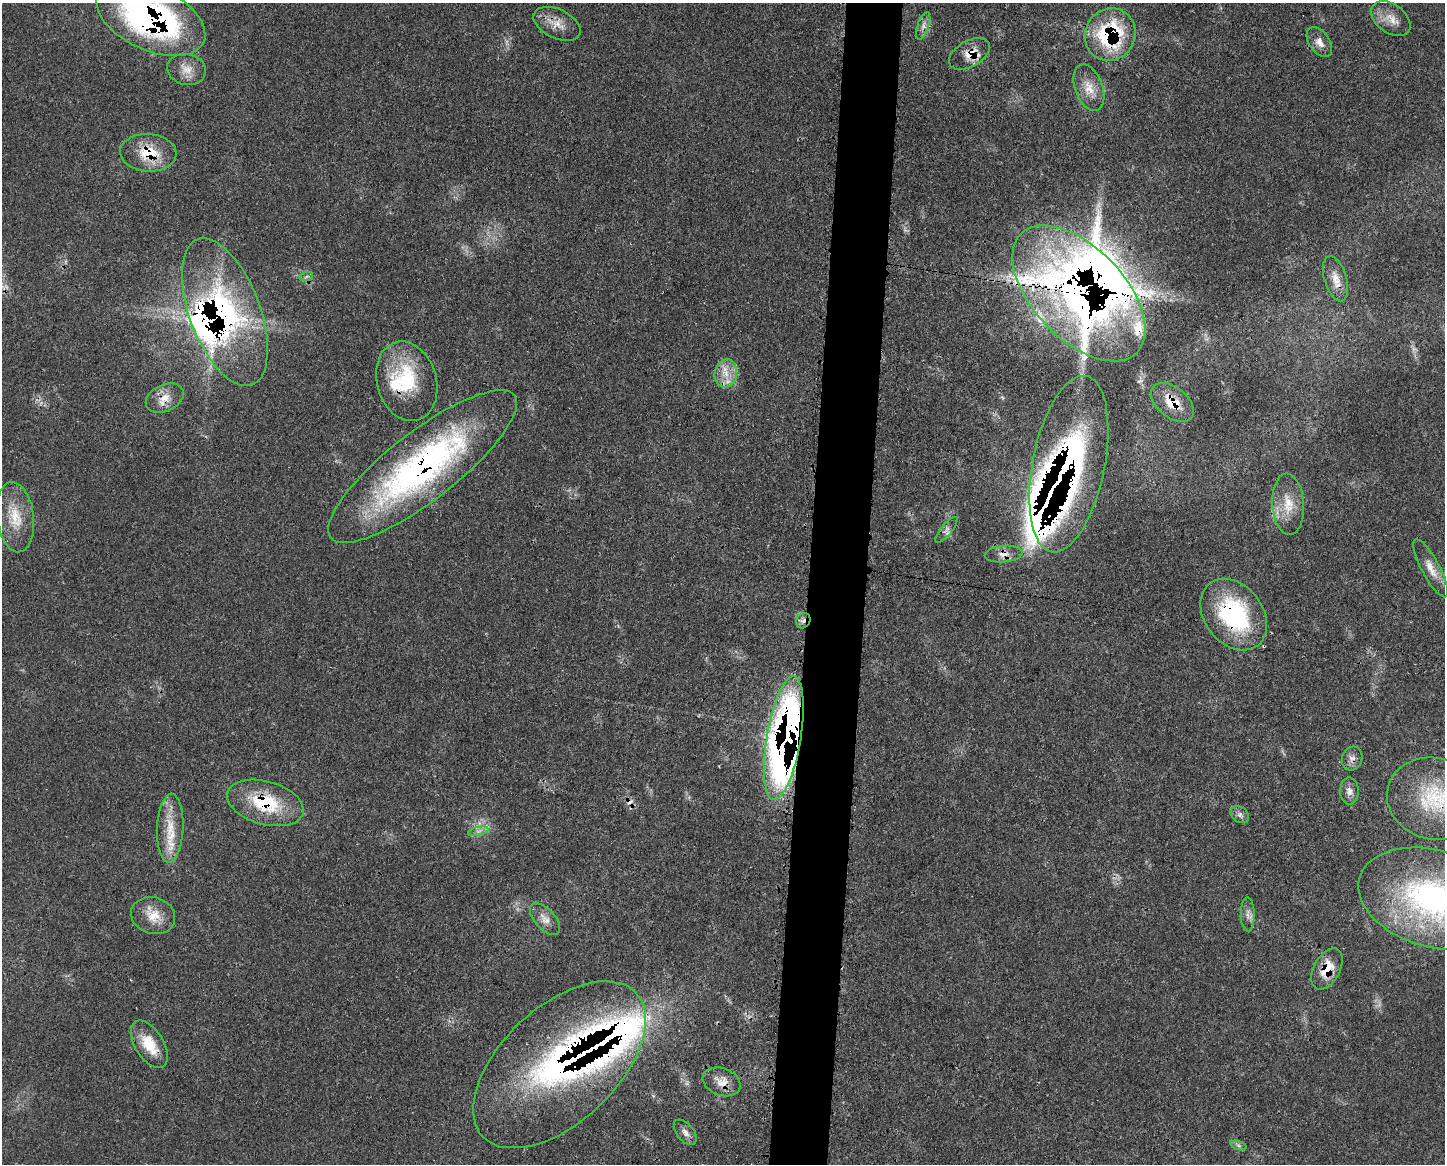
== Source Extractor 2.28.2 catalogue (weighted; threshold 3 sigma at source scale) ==
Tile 5 of 3 x 4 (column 2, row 2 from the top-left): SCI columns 1559-3001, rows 2325-3486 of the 4677 x 4650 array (HDU 1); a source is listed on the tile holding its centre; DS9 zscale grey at full resolution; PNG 1447 x 1166 px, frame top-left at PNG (2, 3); each listed source drawn as its Kron ellipse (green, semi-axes under 4 px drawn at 4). Shown black and unused: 4% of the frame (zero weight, under 3 of 4 exposures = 2% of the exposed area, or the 3 px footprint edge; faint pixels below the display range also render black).
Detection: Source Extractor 2.28.2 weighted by HDU 2 'WHT'; one run over the whole footprint, this tile lists its part. Background 0.0548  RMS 0.0033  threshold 0.0148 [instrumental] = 3 sigma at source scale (4.5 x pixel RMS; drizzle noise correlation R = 1.50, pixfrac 1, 0.05/0.05 arcsec/px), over >= 5 px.
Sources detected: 60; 1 too faint to see at this stretch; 5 cosmic-ray / hot-pixel residue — neither listed nor drawn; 9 inside a brighter listed object's ellipse — not listed separately; the other 45 listed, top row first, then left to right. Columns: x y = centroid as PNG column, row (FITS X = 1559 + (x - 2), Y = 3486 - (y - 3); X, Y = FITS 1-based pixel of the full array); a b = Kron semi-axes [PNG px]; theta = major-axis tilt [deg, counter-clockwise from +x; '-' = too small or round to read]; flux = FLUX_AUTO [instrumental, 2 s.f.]
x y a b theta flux
151 18 58 32 -25 110
1391 19 22 14 -37 4.8
557 24 25 14 -25 5.2
923 26 14 5 70 2
1110 35 27 25 61 36
1319 42 17 10 -55 2.9
969 54 22 13 30 5.1
186 69 19 15 -12 4.4
1089 88 24 14 -70 5.8
148 153 28 18 -4 12
306 277 7 4 19 0.69
1335 279 23 11 -73 4.5
1079 293 83 46 -46 410
225 312 78 35 -69 110
726 373 14 11 81 4.9
407 381 40 30 -74 24
165 398 20 13 25 4.6
1172 402 25 15 -39 8.1
1069 464 90 36 79 230
422 466 116 34 38 120
1288 504 31 16 -86 8.6
15 517 35 18 -83 11
946 530 16 5 50 1.5
1004 554 19 8 6 3
1431 568 32 9 -62 4.7
1234 615 39 29 -52 41
803 621 8 6 54 1.4
784 738 62 17 80 220
1352 759 12 10 72 2.1
1349 791 13 9 -89 2.2
1435 799 48 41 -15 29
265 803 39 21 -15 20
1240 815 10 7 -36 1.4
170 828 34 13 88 9.7
478 831 10 4 13 1.2
1433 899 77 48 -16 88
1248 914 17 7 -89 2
153 916 22 18 -18 6.6
545 919 19 10 -47 3.1
1327 969 22 13 61 8.2
149 1044 26 14 -58 9.3
559 1065 105 57 43 160
722 1082 19 13 -20 4.5
685 1132 15 8 -50 2.1
1238 1145 8 3 -19 0.71
Overlapping masked pixels (flux is a lower limit): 23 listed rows (the first 20) at x y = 151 18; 1110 35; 969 54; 148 153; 1335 279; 1079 293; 225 312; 407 381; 165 398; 1172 402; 1069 464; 422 466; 1004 554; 1234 615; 803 621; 784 738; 1352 759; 1435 799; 265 803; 1327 969
Isophote crosses this tile's border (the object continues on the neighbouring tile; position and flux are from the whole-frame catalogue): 3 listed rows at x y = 151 18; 1435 799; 1433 899